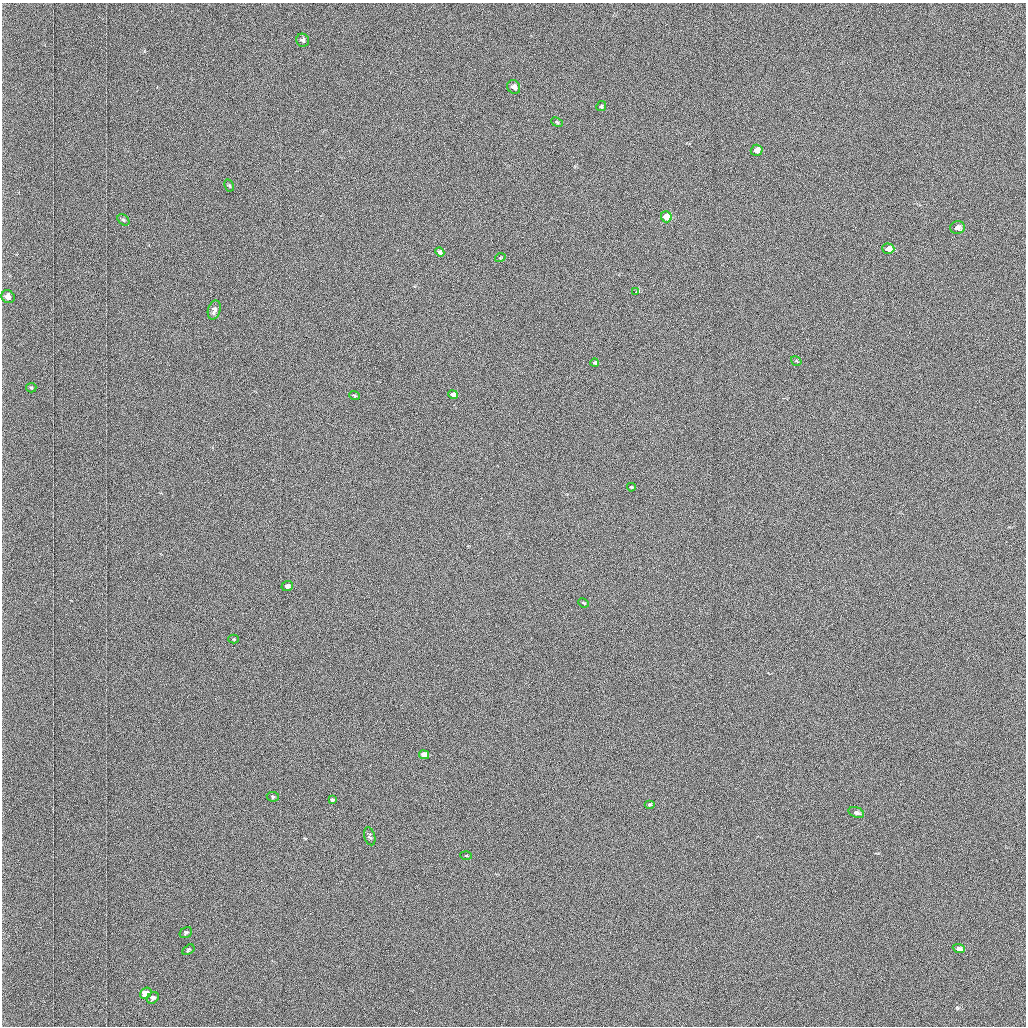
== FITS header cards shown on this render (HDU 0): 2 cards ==
NAXIS1  =                 1024 /fastest changing axis
NAXIS2  =                 1024 /next to fastest changing axis

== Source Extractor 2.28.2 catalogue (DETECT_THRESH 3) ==
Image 1024 x 1024 px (HDU 0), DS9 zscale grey, 1 PNG px = 1 image px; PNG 1028 x 1028 px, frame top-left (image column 1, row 1024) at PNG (2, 3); each listed source drawn as its Kron ellipse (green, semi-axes under 4 px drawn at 4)
Background 1030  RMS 4.9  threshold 14.8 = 3 sigma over >= 5 px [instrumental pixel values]
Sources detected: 36; all 36 listed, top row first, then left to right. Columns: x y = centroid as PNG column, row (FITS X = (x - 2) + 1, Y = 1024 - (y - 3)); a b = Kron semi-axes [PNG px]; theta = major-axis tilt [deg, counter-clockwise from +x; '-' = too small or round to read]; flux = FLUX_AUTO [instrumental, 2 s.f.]
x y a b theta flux
303 40 6 6 - 1000
514 87 7 6 - 2200
601 106 5 4 - 400
557 122 6 4 -23 440
757 150 6 5 - 3400
229 185 6 4 -62 480
666 217 5 5 - 10000
123 220 7 5 -40 660
957 227 7 6 - 1300
888 249 6 5 - 2600
440 252 5 4 - 1100
500 258 5 3 - 270
636 292 4 3 - 1100
8 297 7 6 - 2100
214 310 9 6 74 1800
796 361 6 4 -33 350
595 363 4 3 - 860
31 388 5 4 - 430
354 395 5 2 - 330
453 395 5 4 - 3300
631 487 4 3 - 390
287 586 6 5 - 1400
583 603 6 3 -24 400
234 639 5 4 - 380
424 755 5 4 - 8100
273 797 6 5 - 600
332 800 4 3 - 600
650 804 5 3 - 370
856 812 8 5 -18 1700
370 836 9 5 -74 650
466 855 6 4 -2 340
186 933 6 5 - 670
959 948 6 4 -21 1400
188 950 6 4 32 490
146 993 6 5 - 6700
153 998 6 5 - 1200

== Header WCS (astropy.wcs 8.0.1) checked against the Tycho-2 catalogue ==
Header WCS as astropy/WCSLIB reads it (applying the file's SIP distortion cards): RA---TAN-SIP/DEC--TAN-SIP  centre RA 01:32:47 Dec +39:17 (23.19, +39.28 deg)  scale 1.67 arcsec/px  FOV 28.5' x 28.5'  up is -179 deg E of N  parity flipped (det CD > 0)
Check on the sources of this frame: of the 36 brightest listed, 10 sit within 2.5 arcsec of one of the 21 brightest Tycho-2 stars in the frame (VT <= 12.25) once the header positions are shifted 0.56 arcsec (0.55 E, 0.10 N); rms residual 1.03 arcsec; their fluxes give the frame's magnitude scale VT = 19.66 - 2.5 log10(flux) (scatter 0.13 mag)
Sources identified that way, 10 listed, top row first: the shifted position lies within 2.5 arcsec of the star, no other Tycho-2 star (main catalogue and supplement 1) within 5.0 arcsec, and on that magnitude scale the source's flux lands within +1.5 / -3 mag of the star's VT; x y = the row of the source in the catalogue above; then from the Tycho-2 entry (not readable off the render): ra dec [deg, ICRS J2000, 3 dp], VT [Tycho-2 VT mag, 2 dp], TYC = Tycho-2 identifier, HIP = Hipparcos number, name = IAU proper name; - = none
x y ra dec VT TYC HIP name
514 87 23.191 +39.077 11.35 2814-487-1 - -
757 150 23.046 +39.108 10.59 2814-499-1 - -
666 217 23.101 +39.138 9.93 2814-223-1 - -
957 227 22.927 +39.145 11.49 2814-623-1 - -
888 249 22.968 +39.154 11.15 2814-385-1 - -
8 297 23.495 +39.171 11.53 2814-441-1 - -
424 755 23.250 +39.386 10.12 2818-1446-1 - -
856 812 22.991 +39.416 11.51 2818-1434-1 - -
959 948 22.930 +39.480 11.71 2818-1445-1 - -
146 993 23.419 +39.495 10.08 2818-1379-1 - -